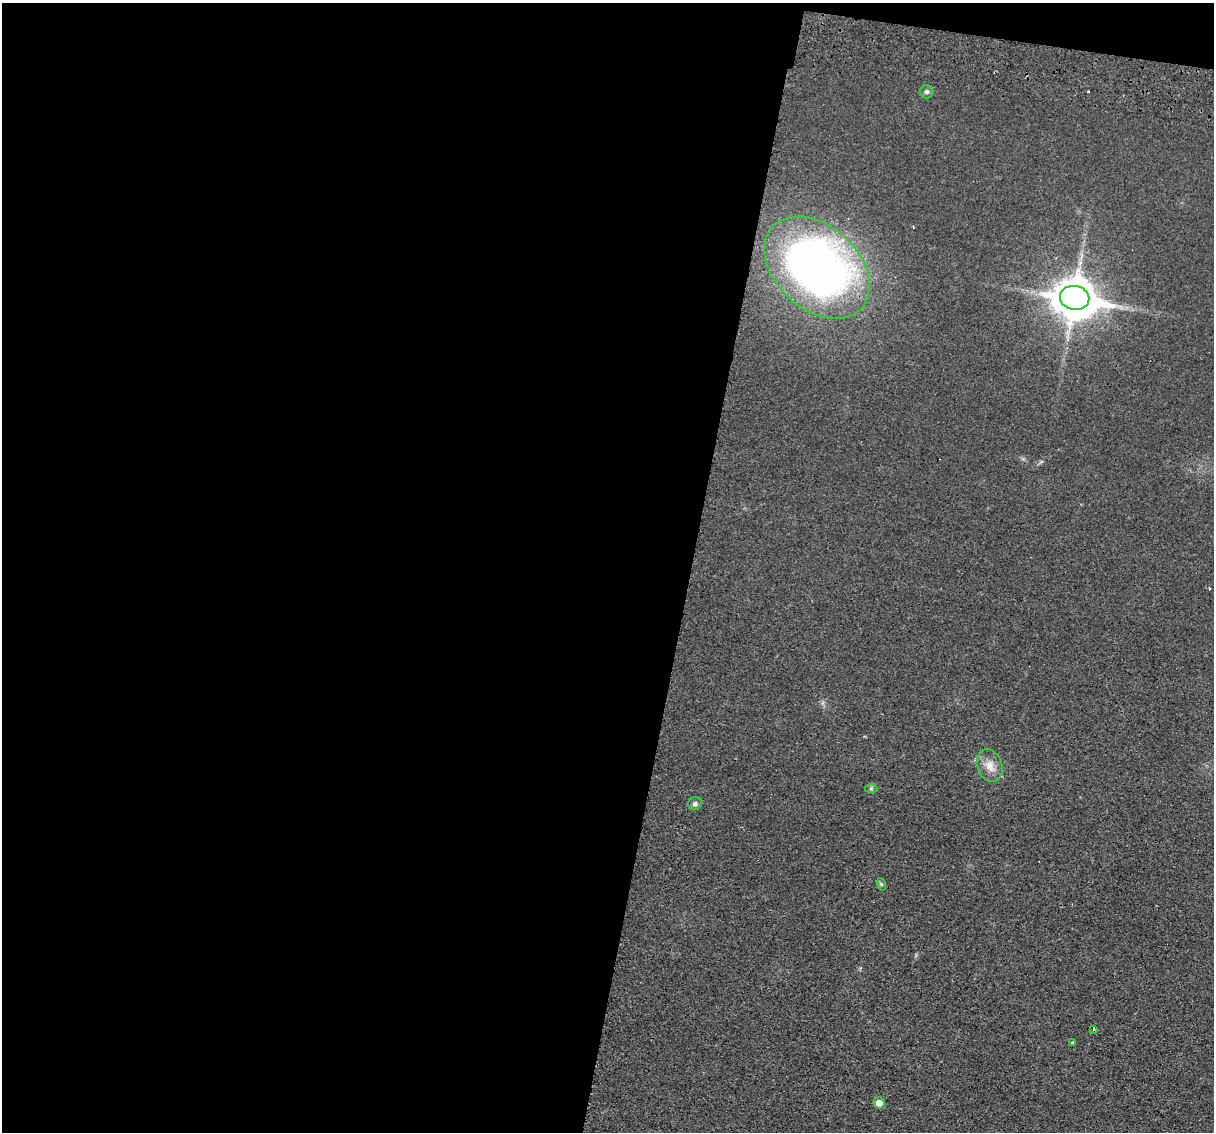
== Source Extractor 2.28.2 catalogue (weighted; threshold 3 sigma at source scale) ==
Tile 1 of 4 x 4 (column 1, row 1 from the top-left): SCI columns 17-1228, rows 3681-4810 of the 4875 x 4985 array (HDU 1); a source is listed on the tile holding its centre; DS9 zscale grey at full resolution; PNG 1216 x 1134 px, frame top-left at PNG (2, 3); each listed source drawn as its Kron ellipse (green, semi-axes under 4 px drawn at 4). Shown black and unused: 58% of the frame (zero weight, under 2 of 3 exposures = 3% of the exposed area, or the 3 px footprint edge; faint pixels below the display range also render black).
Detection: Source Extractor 2.28.2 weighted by HDU 2 'WHT'; one run over the whole footprint, this tile lists its part. Background 0.0238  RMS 0.0054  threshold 0.0241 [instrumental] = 3 sigma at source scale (4.5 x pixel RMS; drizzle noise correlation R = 1.50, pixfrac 1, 0.05/0.05 arcsec/px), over >= 5 px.
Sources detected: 11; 1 cosmic-ray / hot-pixel residue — neither listed nor drawn; the other 10 listed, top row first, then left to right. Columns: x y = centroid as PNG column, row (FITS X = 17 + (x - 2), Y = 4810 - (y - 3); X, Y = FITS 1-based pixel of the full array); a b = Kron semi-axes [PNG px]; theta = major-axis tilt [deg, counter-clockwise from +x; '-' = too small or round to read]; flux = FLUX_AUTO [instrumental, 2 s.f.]
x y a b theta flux
927 92 7 6 - 1.4
817 268 60 41 -42 310
1075 298 15 12 -10 1700
990 766 17 12 -71 6
871 788 6 4 0 0.75
695 804 7 6 - 1.5
881 884 6 4 -71 0.74
1093 1029 4 3 - 2.8
1072 1042 4 3 - 2.4
879 1103 5 5 - 4.1